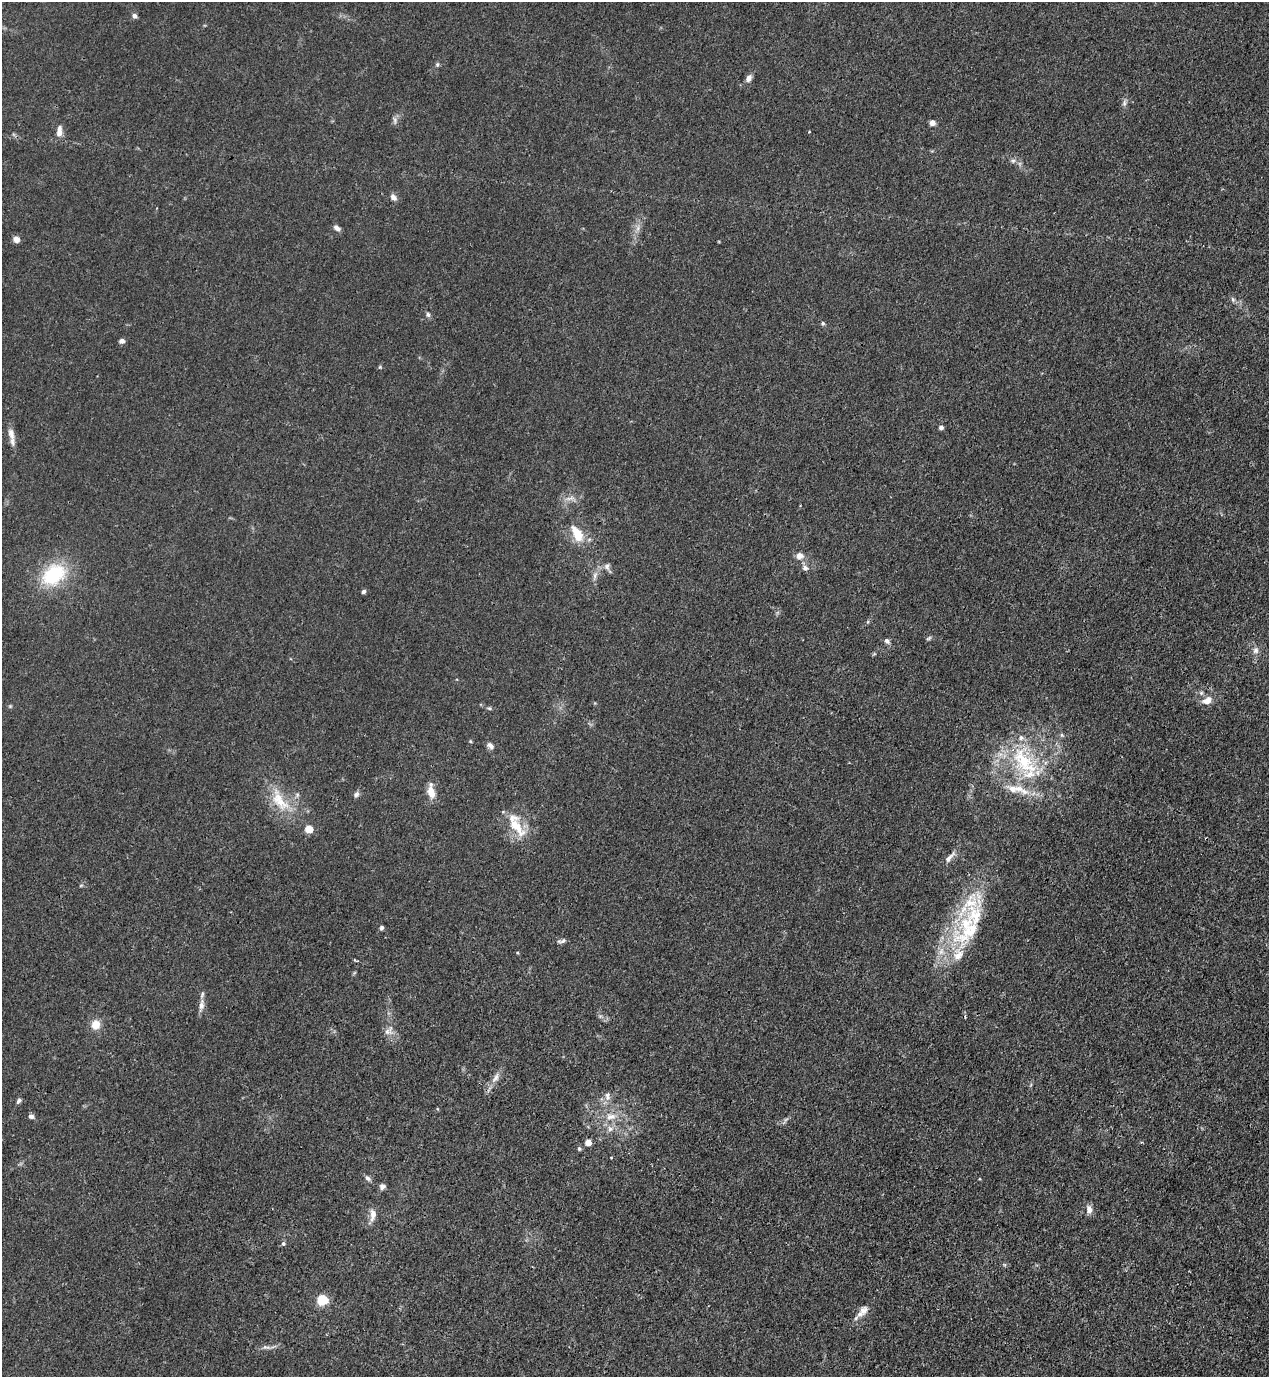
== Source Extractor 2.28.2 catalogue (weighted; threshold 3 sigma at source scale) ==
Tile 6 of 4 x 4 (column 2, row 2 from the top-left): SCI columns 1489-2755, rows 2792-4166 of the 5645 x 5583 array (HDU 1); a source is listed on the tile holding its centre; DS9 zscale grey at full resolution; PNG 1271 x 1379 px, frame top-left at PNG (2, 2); no overlay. Shown black and unused: <1% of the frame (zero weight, under 3 of 4 exposures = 7% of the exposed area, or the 3 px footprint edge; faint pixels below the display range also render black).
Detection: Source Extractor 2.28.2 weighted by HDU 2 'WHT'; one run over the whole footprint, this tile lists its part. Background 0.0182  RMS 0.0026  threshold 0.0115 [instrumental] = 3 sigma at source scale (4.5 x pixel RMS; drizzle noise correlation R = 1.50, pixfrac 1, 0.05/0.05 arcsec/px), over >= 5 px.
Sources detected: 80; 1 too faint to see at this stretch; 1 cosmic-ray / hot-pixel residue — not listed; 10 inside a brighter listed object's ellipse — not listed separately; the other 68 listed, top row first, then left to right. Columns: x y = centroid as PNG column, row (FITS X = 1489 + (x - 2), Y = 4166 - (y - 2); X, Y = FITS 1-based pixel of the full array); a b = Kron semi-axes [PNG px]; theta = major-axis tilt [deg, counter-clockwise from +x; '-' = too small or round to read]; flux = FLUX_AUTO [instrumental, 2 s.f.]
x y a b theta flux
134 16 6 6 - 0.83
437 64 6 5 - 0.47
749 78 7 5 60 1.5
1124 103 11 5 76 0.85
395 120 12 6 -83 0.82
932 123 6 6 - 1.2
59 131 17 7 84 1.7
809 132 4 2 - 0.19
1013 161 7 5 42 0.63
393 197 9 6 -50 1.2
337 228 8 5 -34 1.1
638 228 10 6 77 1.2
16 239 8 7 - 1.2
1233 299 7 5 -69 0.59
428 314 7 6 - 0.61
823 323 5 5 - 0.44
122 341 6 5 - 0.9
380 367 4 4 - 0.3
941 427 6 5 - 0.65
11 434 18 8 -78 2.1
570 498 17 5 12 1.5
577 534 22 11 -61 5.6
800 556 11 9 -3 1.7
607 566 10 8 90 1.1
805 568 9 8 - 1
54 575 29 20 36 18
595 576 14 5 71 1.2
364 591 5 4 - 0.66
929 638 8 4 27 0.46
887 641 7 6 - 0.87
1255 650 10 8 86 1.3
1207 700 13 8 26 2.5
10 706 5 5 - 0.32
489 708 7 5 -2 0.43
1062 735 5 5 - 0.43
470 741 5 3 - 0.26
490 746 10 6 -46 1
1024 761 52 27 -52 23
431 792 14 8 -77 3.5
297 795 6 5 - 0.54
356 795 8 6 56 0.77
279 800 40 17 -57 8.8
518 828 34 14 -64 6.6
309 829 5 5 - 8.8
950 857 20 6 48 1.6
382 928 5 4 - 0.59
970 931 69 28 38 19
561 941 12 5 14 0.76
201 1005 20 7 83 1.7
96 1024 10 10 - 3.2
387 1031 10 9 - 1.4
495 1078 18 7 59 2
607 1096 13 7 -79 1.4
18 1101 7 5 60 0.62
31 1116 7 6 - 0.73
611 1117 16 10 0 3.3
785 1120 11 4 51 0.62
610 1129 9 8 - 1.4
588 1142 5 4 - 4.1
579 1149 6 5 - 0.41
368 1178 9 6 -42 0.78
382 1187 8 7 - 0.86
1089 1209 12 8 -73 1.5
373 1215 16 8 83 2
283 1244 6 6 - 0.47
322 1300 5 5 - 23
864 1310 15 11 54 2.3
266 1347 14 5 -4 1